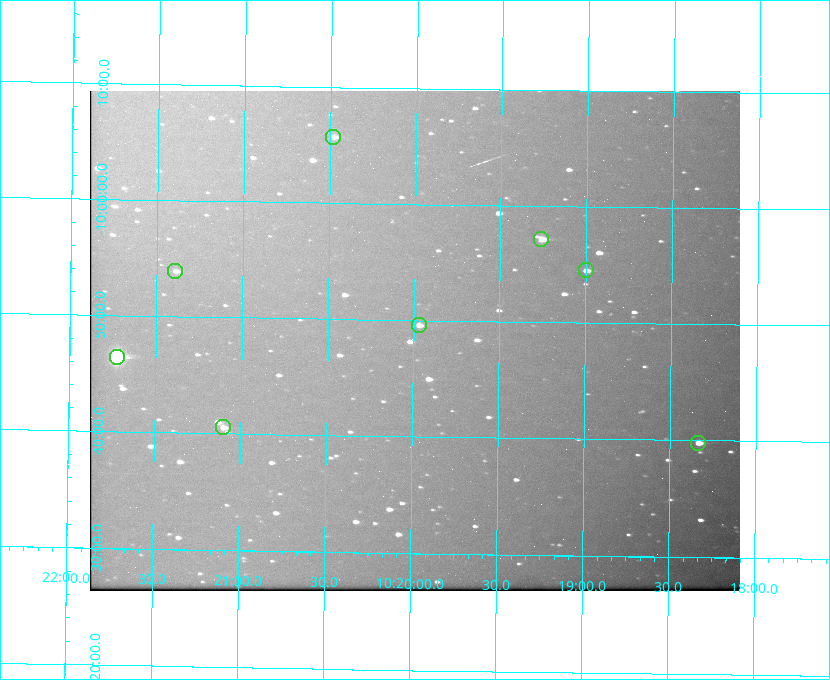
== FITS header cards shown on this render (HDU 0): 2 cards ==
NAXIS1  =                  650 / Width of table row in bytes
NAXIS2  =                  500 / Number of rows in table

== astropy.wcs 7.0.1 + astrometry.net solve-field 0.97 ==
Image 650 x 500 px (HDU 0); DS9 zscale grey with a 90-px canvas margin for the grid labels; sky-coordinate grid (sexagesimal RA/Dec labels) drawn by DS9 from the SOLVED WCS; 8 Tycho-2 reference stars matched to detected sources circled (green)
Header WCS: none
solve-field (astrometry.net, Tycho-2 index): SOLVED blind (the file carries no WCS)
Solved WCS: RA---TAN-SIP/DEC--TAN-SIP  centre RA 10:20:00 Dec -09:48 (155.00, -9.80 deg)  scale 5.16 arcsec/px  FOV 55.9' x 43.0'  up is +179 deg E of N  parity flipped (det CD > 0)
(file carries no celestial WCS; the grid is the blind solution)
Tycho-2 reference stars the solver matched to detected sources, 8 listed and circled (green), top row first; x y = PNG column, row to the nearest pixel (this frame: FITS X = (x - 90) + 1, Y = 500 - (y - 91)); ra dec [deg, ICRS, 3 dp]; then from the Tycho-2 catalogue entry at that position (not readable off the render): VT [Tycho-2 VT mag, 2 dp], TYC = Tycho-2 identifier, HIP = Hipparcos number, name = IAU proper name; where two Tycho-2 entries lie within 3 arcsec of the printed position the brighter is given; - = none
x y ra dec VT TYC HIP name
333 137 155.120 -10.095 10.96 5493-78-1 - -
541 239 154.815 -9.952 9.91 5490-258-1 50532 -
586 270 154.750 -9.908 10.76 5490-212-1 - -
175 271 155.347 -9.899 11.51 5490-199-1 - -
419 325 154.992 -9.826 10.90 5490-153-1 - -
117 357 155.431 -9.774 8.41 5490-124-1 50747 -
223 427 155.275 -9.676 10.79 5490-27-1 - -
698 443 154.583 -9.663 10.90 5490-13-1 - -